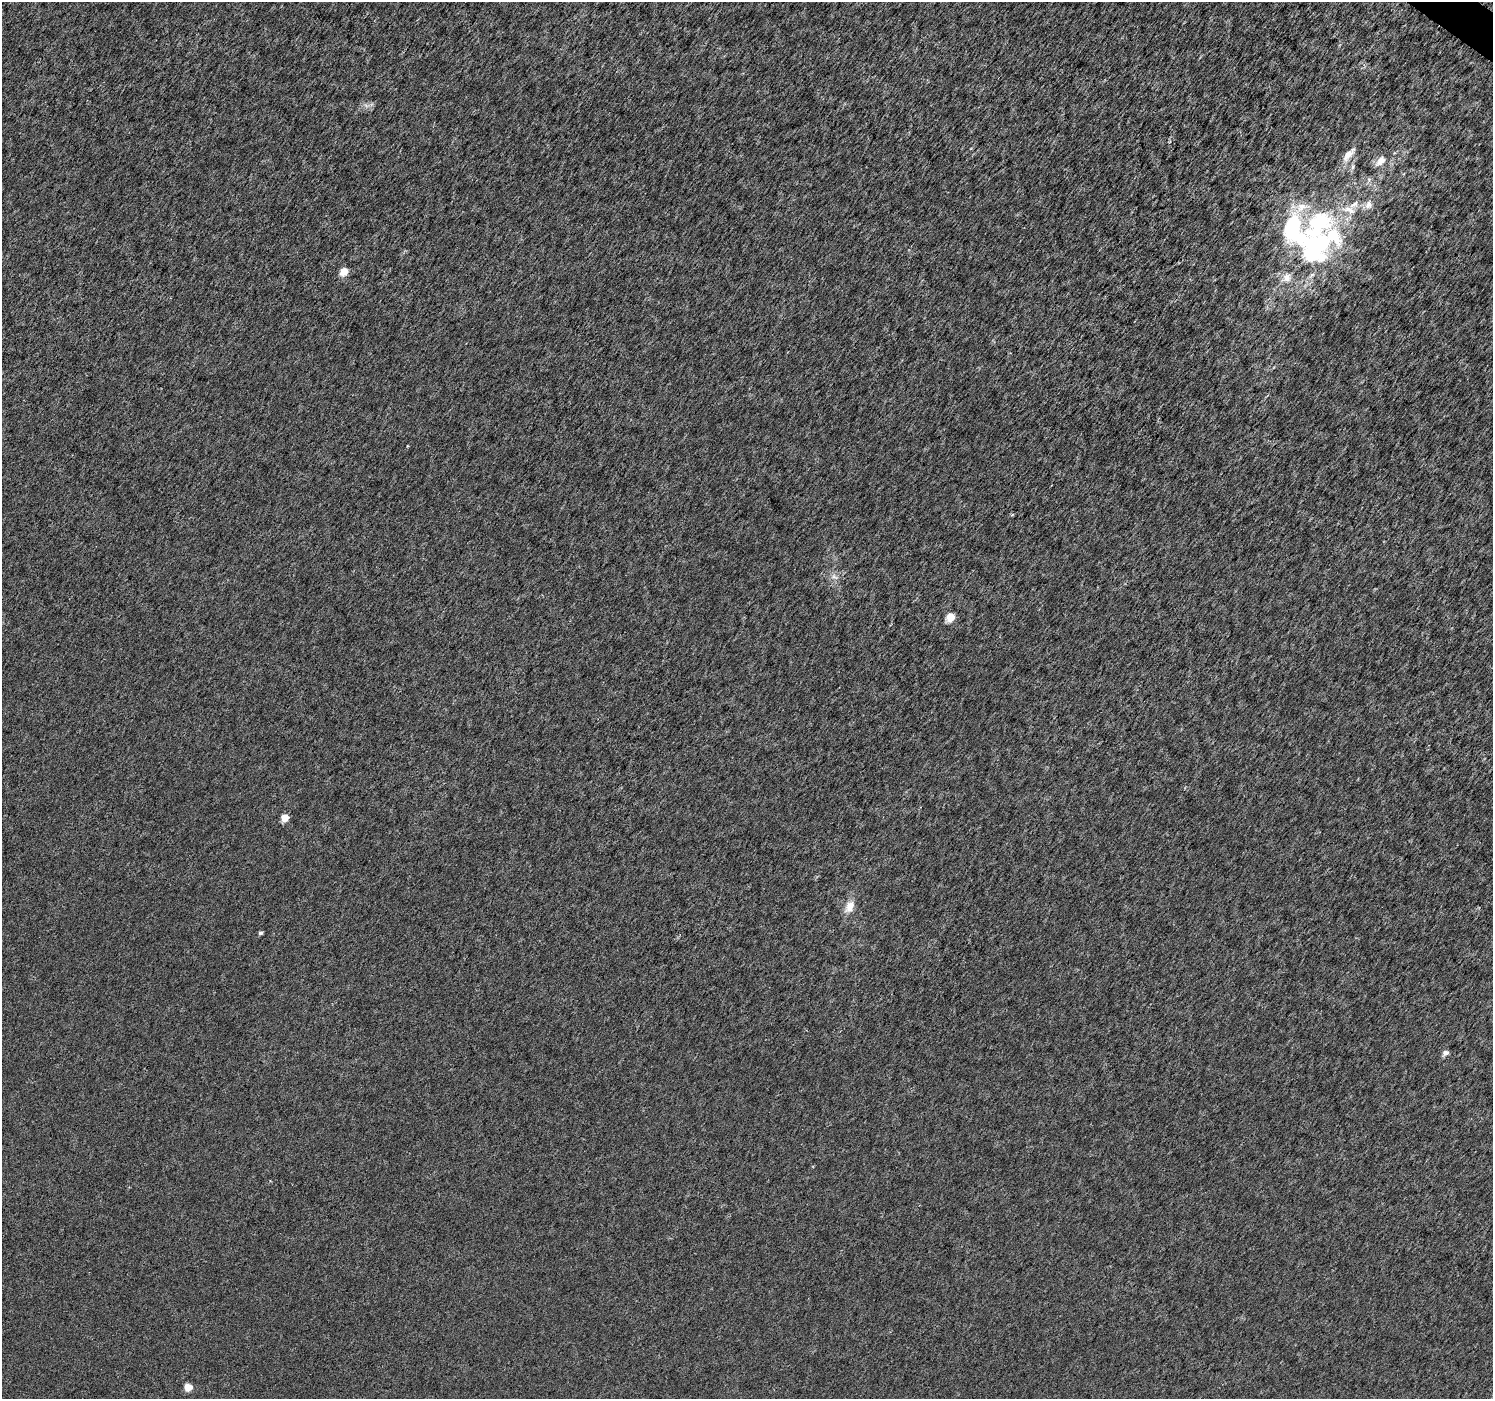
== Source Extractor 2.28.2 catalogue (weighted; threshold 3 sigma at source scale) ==
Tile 10 of 4 x 4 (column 2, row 3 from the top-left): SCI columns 1498-2988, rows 1642-3038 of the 5969 x 6009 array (HDU 1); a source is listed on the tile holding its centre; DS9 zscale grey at full resolution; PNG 1495 x 1401 px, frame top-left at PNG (2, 2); no overlay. Shown black and unused: <1% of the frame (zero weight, under 3 of 6 exposures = <1% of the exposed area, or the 3 px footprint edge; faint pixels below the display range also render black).
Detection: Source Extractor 2.28.2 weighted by HDU 2 'WHT'; one run over the whole footprint, this tile lists its part. Background 2.44e-04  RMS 0.0019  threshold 0.00763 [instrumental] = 3 sigma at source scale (4.09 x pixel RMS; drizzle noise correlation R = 1.36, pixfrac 0.8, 0.0396/0.0396 arcsec/px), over >= 5 px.
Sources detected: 22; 1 inside a brighter object's white glare — not listed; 4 inside a brighter listed object's ellipse — not listed separately; the other 17 listed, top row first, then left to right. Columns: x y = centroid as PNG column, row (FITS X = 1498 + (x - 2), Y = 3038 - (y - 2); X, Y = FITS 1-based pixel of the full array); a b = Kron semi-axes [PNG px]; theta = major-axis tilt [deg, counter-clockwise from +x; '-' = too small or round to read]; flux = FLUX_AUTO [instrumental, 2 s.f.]
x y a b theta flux
1348 155 21 9 51 1.8
1381 161 14 8 43 1.5
1369 180 6 6 - 0.41
1368 204 12 9 63 1.2
1301 207 21 12 20 3.1
1349 210 22 9 -19 2.2
1314 248 37 28 58 26
344 272 5 5 - 3.9
1286 278 14 12 58 1.7
1012 515 5 3 - 0.18
834 577 11 6 -31 0.7
950 617 5 5 - 5.3
285 818 5 5 - 3.2
849 907 13 9 64 2.1
261 933 4 4 - 0.4
1445 1053 6 5 - 0.92
188 1387 5 5 - 3.9